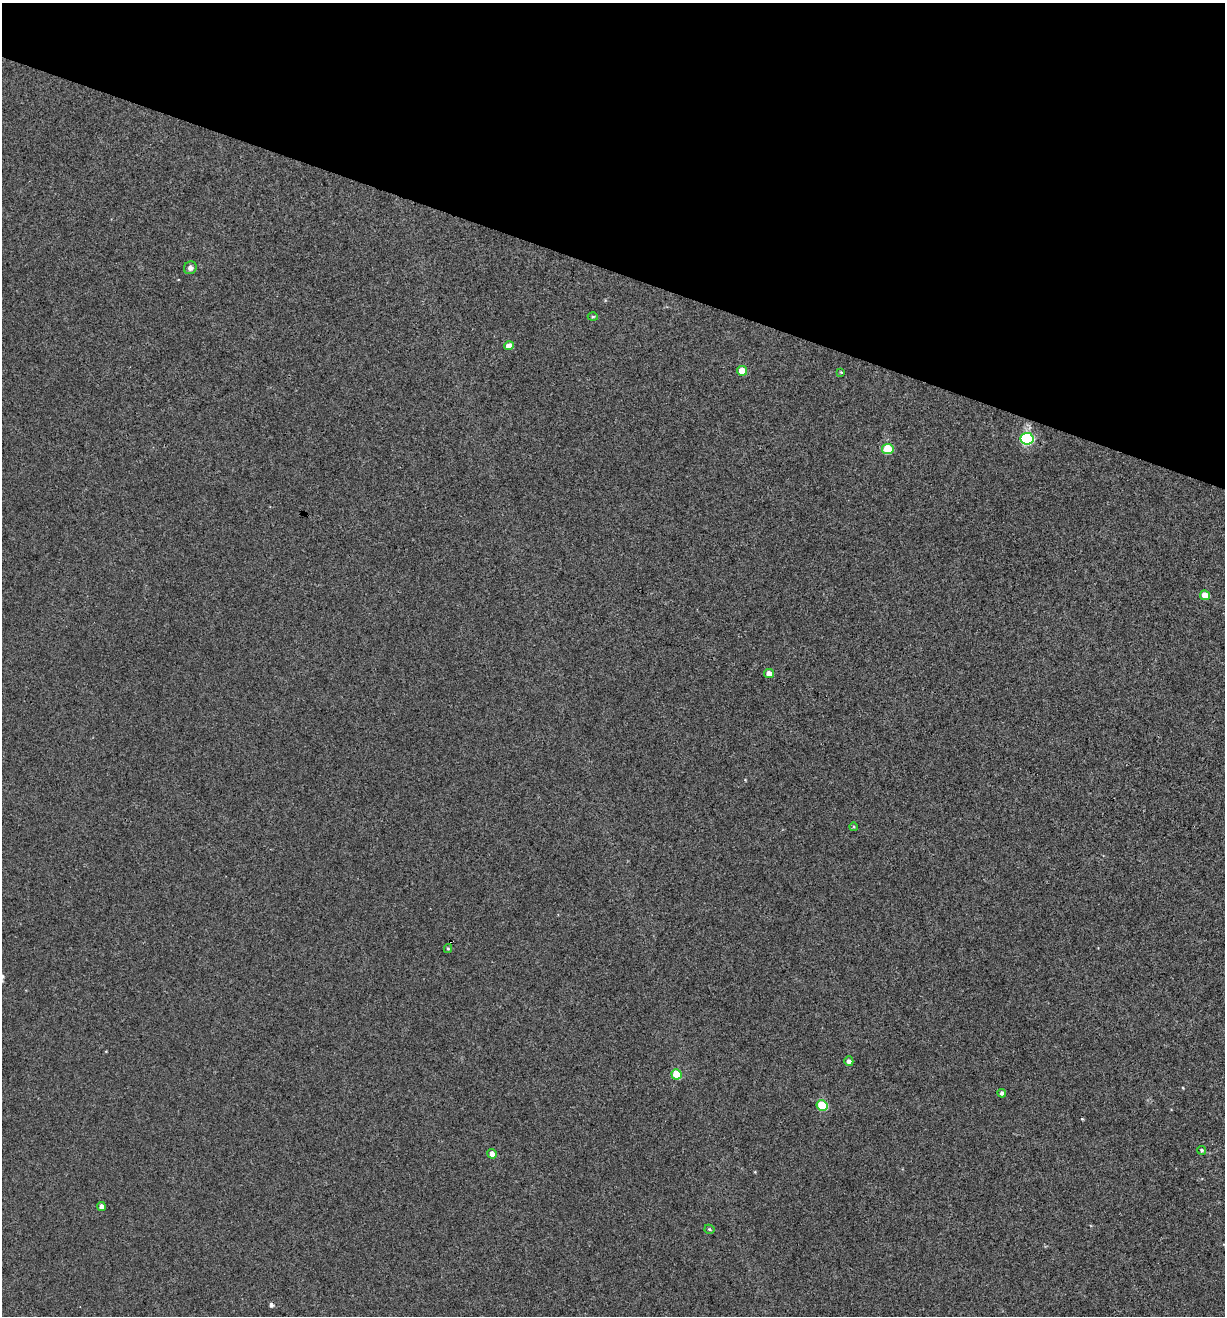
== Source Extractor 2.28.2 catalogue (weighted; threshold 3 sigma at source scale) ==
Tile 2 of 4 x 4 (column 2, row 1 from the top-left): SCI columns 1349-2571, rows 3946-5259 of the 5271 x 5259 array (HDU 1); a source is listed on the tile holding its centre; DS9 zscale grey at full resolution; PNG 1227 x 1318 px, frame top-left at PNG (2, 3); each listed source drawn as its Kron ellipse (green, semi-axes under 4 px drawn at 4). Shown black and unused: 21% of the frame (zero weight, under 3 of 4 exposures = <1% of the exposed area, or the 3 px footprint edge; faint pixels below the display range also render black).
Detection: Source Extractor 2.28.2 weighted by HDU 2 'WHT'; one run over the whole footprint, this tile lists its part. Background 0.00115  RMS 0.0035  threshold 0.016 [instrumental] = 3 sigma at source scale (4.5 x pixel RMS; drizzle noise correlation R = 1.50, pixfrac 1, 0.05/0.05 arcsec/px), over >= 5 px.
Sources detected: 20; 1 cosmic-ray / hot-pixel residue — neither listed nor drawn; the other 19 listed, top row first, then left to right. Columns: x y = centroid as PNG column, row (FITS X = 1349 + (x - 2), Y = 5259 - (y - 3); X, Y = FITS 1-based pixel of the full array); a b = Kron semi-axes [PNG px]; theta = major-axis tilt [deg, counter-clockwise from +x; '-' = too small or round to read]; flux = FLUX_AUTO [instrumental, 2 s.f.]
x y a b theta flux
190 268 7 6 - 1.3
593 317 5 3 - 0.38
509 346 5 4 - 3.3
742 371 5 5 - 5.8
841 372 4 4 - 0.27
1027 439 6 6 - 41
888 449 5 5 - 14
1205 595 5 4 - 5.4
769 673 5 4 - 2.6
854 827 4 3 - 0.32
448 948 4 4 - 0.43
849 1061 5 4 - 1.4
676 1074 5 5 - 10
1002 1093 4 4 - 1.1
822 1106 5 5 - 15
1201 1150 4 4 - 0.53
492 1154 5 4 - 2
102 1206 4 4 - 1.3
709 1229 5 4 - 0.46